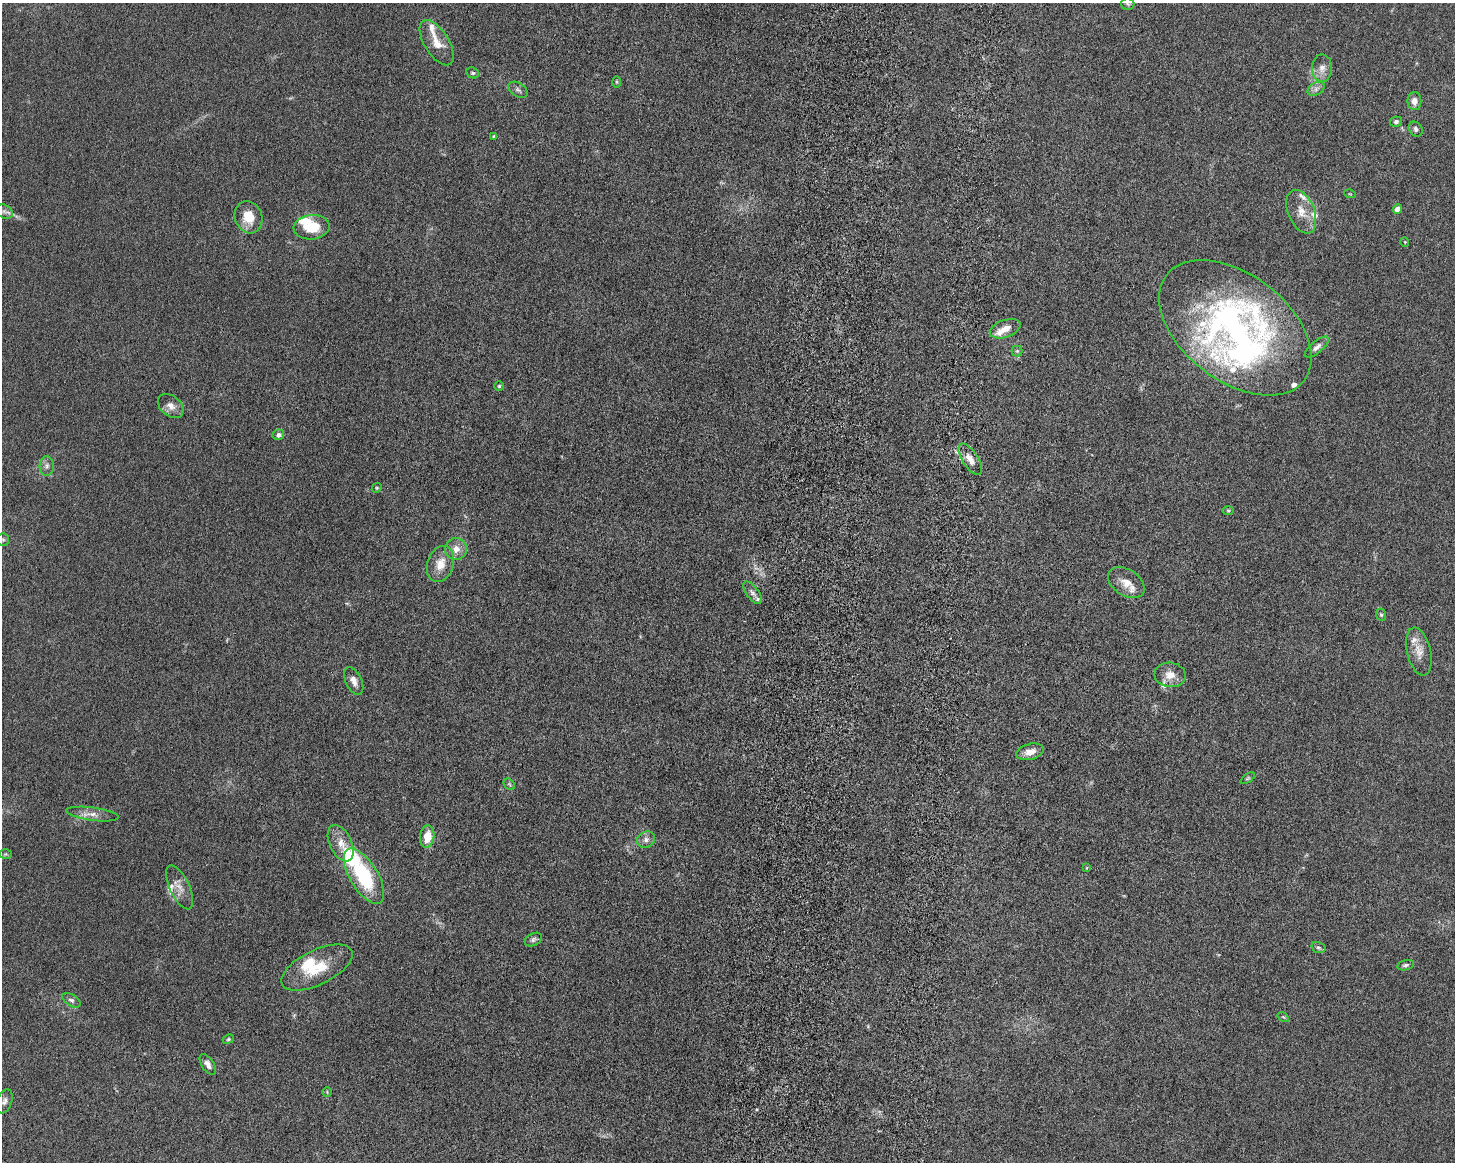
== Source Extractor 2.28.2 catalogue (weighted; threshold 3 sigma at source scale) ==
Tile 5 of 3 x 4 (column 2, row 2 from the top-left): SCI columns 1632-3084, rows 2454-3613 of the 4861 x 4803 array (HDU 1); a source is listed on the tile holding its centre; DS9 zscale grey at full resolution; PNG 1457 x 1164 px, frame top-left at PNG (2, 3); each listed source drawn as its Kron ellipse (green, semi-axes under 4 px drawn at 4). Shown black and unused: <1% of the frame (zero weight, under 6 of 12 exposures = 7% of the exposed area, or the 3 px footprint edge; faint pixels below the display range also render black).
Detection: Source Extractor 2.28.2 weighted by HDU 2 'WHT'; one run over the whole footprint, this tile lists its part. Background 0.0142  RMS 0.0034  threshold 0.0141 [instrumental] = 3 sigma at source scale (4.09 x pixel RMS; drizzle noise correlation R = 1.36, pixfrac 0.8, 0.05/0.05 arcsec/px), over >= 5 px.
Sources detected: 72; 1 inside a brighter object's white glare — neither listed nor drawn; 12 inside a brighter listed object's ellipse — not listed separately; the other 59 listed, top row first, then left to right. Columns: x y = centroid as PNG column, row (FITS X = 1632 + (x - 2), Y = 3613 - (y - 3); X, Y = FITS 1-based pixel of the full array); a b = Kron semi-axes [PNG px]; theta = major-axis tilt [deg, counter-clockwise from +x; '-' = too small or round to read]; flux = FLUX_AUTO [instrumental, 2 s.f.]
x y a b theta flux
1128 4 6 6 - 0.75
437 43 25 12 -58 5
1322 68 14 10 89 2.5
473 73 6 5 - 0.6
616 82 6 4 -90 0.42
1316 89 9 6 31 1.2
518 90 11 6 -35 1
1414 101 9 7 89 1.9
1396 122 6 5 - 0.79
1416 129 8 6 -53 0.95
493 136 3 3 - 0.33
1350 194 6 3 -17 0.27
1398 209 4 4 - 3.2
4 211 9 6 -29 1.4
1301 212 23 13 -68 5.1
249 217 16 13 -72 6.3
311 227 18 12 5 9
1405 242 5 3 - 0.23
1235 328 87 53 -38 120
1005 329 16 8 20 3.3
1317 347 14 6 39 1.5
1017 351 5 5 - 0.51
499 386 5 4 - 0.41
171 406 14 10 -40 2.4
278 435 6 5 - 1.2
970 459 18 8 -57 2.8
47 466 10 7 89 1.3
377 488 5 4 - 0.39
1228 510 6 4 -1 0.48
3 540 6 5 - 0.56
456 549 11 11 - 2.8
440 564 18 13 72 4.6
1126 583 20 13 -33 4.4
752 593 13 6 -53 1.5
1381 615 6 5 - 0.5
1419 652 24 12 -77 4
1170 675 15 12 -5 3.5
354 681 15 8 -64 2.2
1030 752 14 8 14 2.9
1248 778 8 4 35 0.43
509 784 6 4 -45 0.49
92 814 26 6 -7 2.9
427 836 11 7 81 5.6
646 840 9 7 28 1.5
341 843 19 11 -65 4.1
5 854 6 5 - 0.45
1087 868 4 3 - 0.23
364 876 31 14 -59 25
180 887 24 10 -65 3.4
533 940 9 6 27 0.86
1318 947 7 5 -17 0.63
1406 965 9 5 13 0.79
317 968 39 17 26 12
71 1000 10 5 -31 0.96
1283 1017 6 4 -33 0.4
228 1039 6 4 23 0.45
208 1064 11 6 -56 1.7
327 1092 5 5 - 0.38
4 1101 13 7 70 1.3
Isophote crosses this tile's border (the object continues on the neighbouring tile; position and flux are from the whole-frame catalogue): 2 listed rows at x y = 1128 4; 4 211